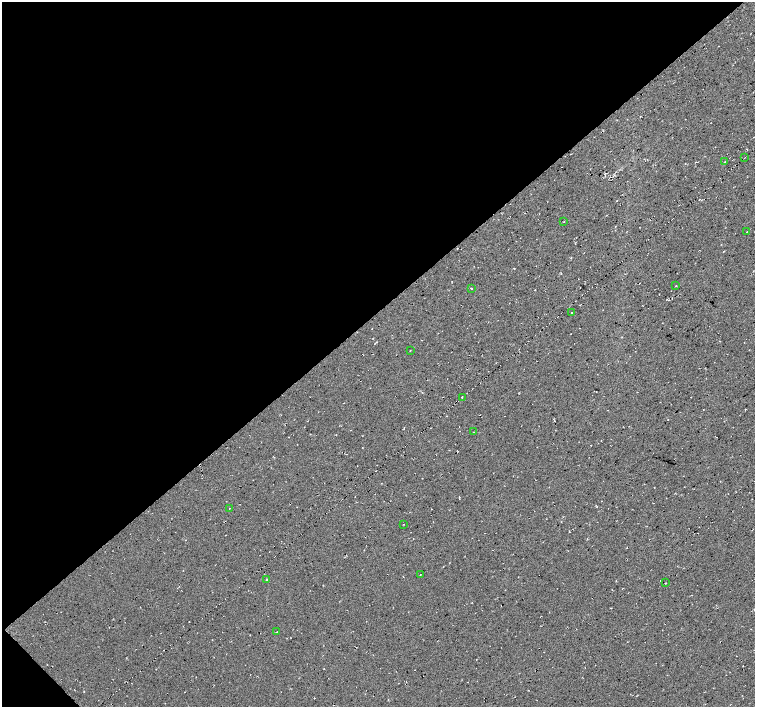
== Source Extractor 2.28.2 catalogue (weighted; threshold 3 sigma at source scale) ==
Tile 5 of 4 x 4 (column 1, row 2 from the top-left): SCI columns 1-1505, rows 2965-4373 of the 6020 x 5994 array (HDU 1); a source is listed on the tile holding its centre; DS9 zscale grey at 2 x 2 block average (1 PNG px = mean of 2 x 2 image px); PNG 757 x 709 px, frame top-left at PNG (2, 2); each listed source drawn as its Kron ellipse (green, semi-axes under 4 px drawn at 4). Shown black and unused: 45% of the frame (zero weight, under 2 of 3 exposures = <1% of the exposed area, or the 3 px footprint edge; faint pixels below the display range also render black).
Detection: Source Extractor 2.28.2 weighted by HDU 2 'WHT'; one run over the whole footprint, this tile lists its part. Background 0.0325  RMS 0.013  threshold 0.0563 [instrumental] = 3 sigma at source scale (4.5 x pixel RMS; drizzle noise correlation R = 1.50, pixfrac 1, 0.0396/0.0396 arcsec/px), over >= 5 px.
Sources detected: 19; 3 cosmic-ray / hot-pixel residue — neither listed nor drawn; the other 16 listed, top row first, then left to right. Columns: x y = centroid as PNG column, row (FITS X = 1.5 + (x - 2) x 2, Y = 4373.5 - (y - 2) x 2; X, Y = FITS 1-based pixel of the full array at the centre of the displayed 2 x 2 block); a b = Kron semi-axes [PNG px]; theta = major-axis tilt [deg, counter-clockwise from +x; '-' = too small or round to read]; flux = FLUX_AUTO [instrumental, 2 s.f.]
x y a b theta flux
745 157 2 2 - 1.6
724 162 2 2 - 2.4
564 222 2 2 - 1.3
747 232 2 2 - 1.2
676 286 3 2 - 1.2
471 288 2 2 - 11
571 312 2 2 - 7.7
410 350 2 2 - 1
462 397 2 2 - 24
473 432 3 2 - 1.4
229 508 2 2 - 0.81
403 524 2 2 - 1.1
420 575 2 2 - 2.4
267 579 2 2 - 4.2
665 583 2 2 - 1.6
277 632 3 2 - 2
Diffuse or blended objects may show on this block-average render without a row.